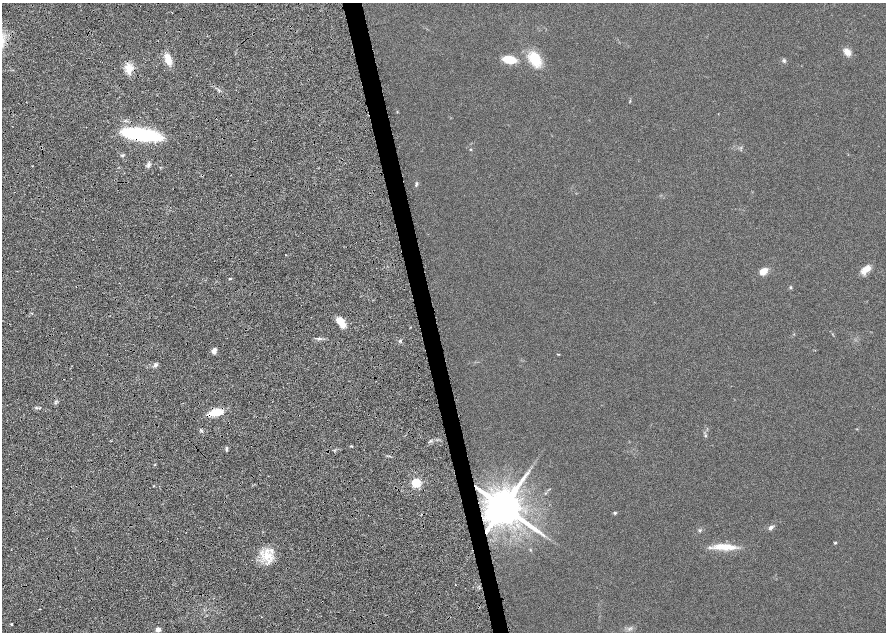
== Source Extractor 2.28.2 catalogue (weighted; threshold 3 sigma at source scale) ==
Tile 10 of 4 x 4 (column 2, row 3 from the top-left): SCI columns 1778-3545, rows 1315-2574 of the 7092 x 5198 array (HDU 1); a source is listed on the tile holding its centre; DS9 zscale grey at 2 x 2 block average (1 PNG px = mean of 2 x 2 image px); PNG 888 x 634 px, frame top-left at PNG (2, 3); no overlay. Shown black and unused: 3% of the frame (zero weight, under 4 of 8 exposures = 4% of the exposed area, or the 3 px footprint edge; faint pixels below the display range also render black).
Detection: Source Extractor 2.28.2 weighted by HDU 2 'WHT'; one run over the whole footprint, this tile lists its part. Background 0.023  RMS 0.0036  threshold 0.0146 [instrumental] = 3 sigma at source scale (4.09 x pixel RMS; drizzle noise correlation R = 1.36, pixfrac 0.8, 0.0396/0.0396 arcsec/px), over >= 5 px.
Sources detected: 38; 1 inside a brighter listed object's ellipse — not listed separately; the other 37 listed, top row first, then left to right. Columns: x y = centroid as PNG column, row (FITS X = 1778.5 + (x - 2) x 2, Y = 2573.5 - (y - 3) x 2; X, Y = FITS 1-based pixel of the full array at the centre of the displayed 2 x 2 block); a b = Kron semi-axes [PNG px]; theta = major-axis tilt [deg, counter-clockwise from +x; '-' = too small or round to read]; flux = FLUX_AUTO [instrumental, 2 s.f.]
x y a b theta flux
207 36 2 2 - 0.32
847 52 11 7 -48 4.1
168 59 13 6 -71 8.5
535 59 16 11 -59 16
509 60 10 5 -10 16
784 61 5 4 - 0.96
129 68 12 8 -80 6.9
141 134 38 10 -9 60
741 148 3 2 - 0.43
471 149 3 2 - 0.44
148 165 4 4 - 1.5
416 184 7 3 77 0.89
285 255 2 2 - 0.41
867 268 11 8 35 5.3
763 271 7 5 37 7.7
230 279 3 2 - 0.53
790 287 4 3 - 0.63
341 322 13 5 -54 9.8
400 341 4 3 - 0.82
214 351 7 5 69 3.2
558 354 3 2 - 0.41
156 365 5 4 - 1.6
216 412 14 7 10 13
201 430 4 2 - 0.71
705 436 4 3 - 0.64
227 449 7 2 90 0.84
416 483 3 3 - 55
503 507 9 8 - 3000
615 513 3 3 - 0.87
771 527 7 4 44 1.8
700 530 5 3 - 0.79
835 543 4 3 - 0.59
725 547 30 7 -3 12
266 556 11 7 71 8.6
40 609 2 2 - 0.36
11 624 2 2 - 0.71
158 629 3 3 - 8.8
Overlapping masked pixels (flux is a lower limit): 3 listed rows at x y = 141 134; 216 412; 503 507
Diffuse or blended objects may show on this block-average render without a row.